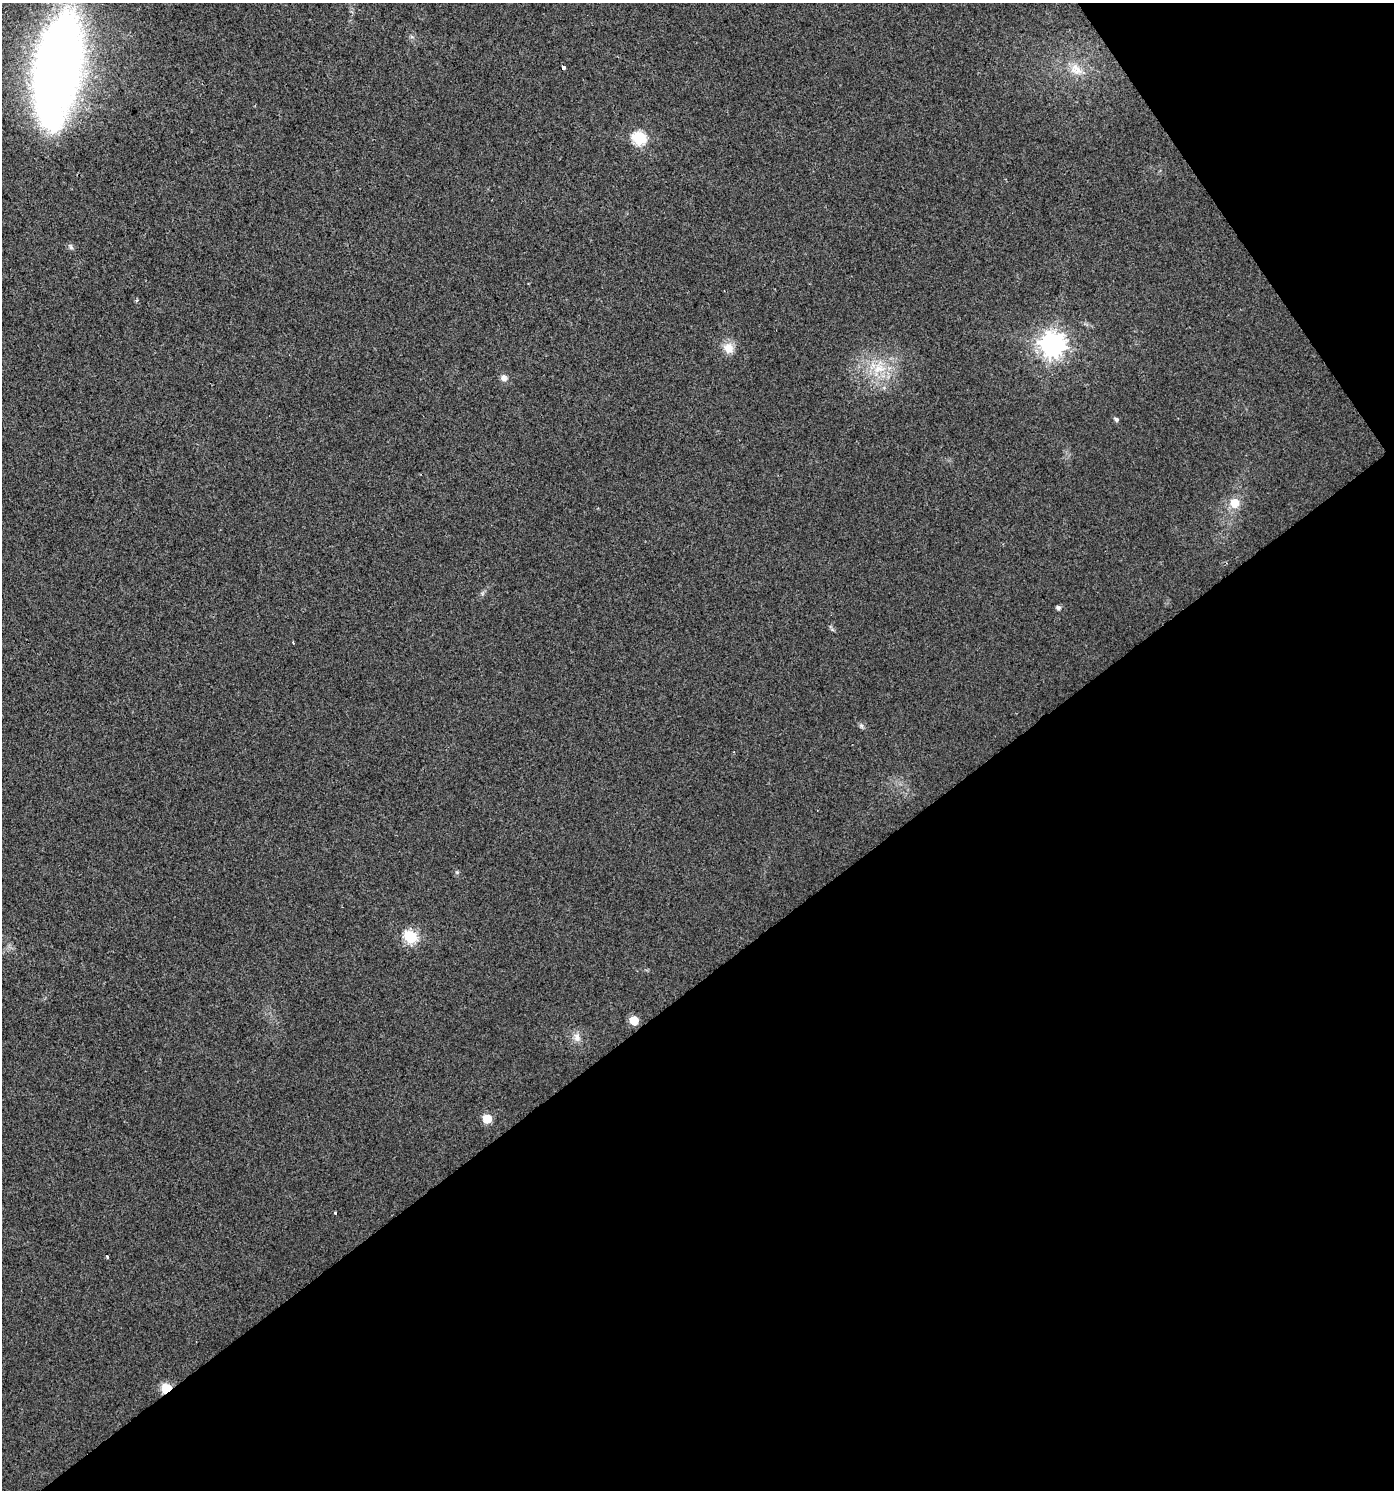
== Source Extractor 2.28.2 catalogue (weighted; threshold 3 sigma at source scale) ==
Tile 12 of 4 x 4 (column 4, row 3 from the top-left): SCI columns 4368-5759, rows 1489-2976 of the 5888 x 5956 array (HDU 1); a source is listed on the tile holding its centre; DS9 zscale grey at full resolution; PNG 1396 x 1492 px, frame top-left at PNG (2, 3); no overlay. Shown black and unused: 38% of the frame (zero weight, under 2 of 3 exposures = <1% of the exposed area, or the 3 px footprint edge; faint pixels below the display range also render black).
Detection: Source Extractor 2.28.2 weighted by HDU 2 'WHT'; one run over the whole footprint, this tile lists its part. Background 0.0154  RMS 0.0057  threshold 0.0256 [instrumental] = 3 sigma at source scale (4.5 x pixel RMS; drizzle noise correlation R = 1.50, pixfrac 1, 0.0396/0.0396 arcsec/px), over >= 5 px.
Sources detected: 23; all 23 listed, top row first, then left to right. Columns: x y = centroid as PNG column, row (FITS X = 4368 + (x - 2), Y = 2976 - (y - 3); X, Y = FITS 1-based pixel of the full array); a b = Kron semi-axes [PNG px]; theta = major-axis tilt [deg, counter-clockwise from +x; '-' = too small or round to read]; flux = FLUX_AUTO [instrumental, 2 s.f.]
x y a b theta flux
564 67 4 3 - 5.1
57 69 110 42 80 490
1076 69 20 15 -44 9.9
639 138 7 6 - 71
71 247 8 5 -59 1.3
137 300 4 3 - 0.99
1052 345 9 9 - 540
728 348 14 13 - 6.6
879 368 21 18 41 18
504 378 8 8 - 2.6
1116 419 5 5 - 1.5
1235 503 8 8 - 10
1058 608 5 5 - 1.7
293 642 3 2 - 0.96
861 726 8 6 -69 1.2
457 872 6 4 45 0.76
411 937 6 6 - 70
634 1020 6 5 - 17
577 1037 13 9 -85 4
487 1119 6 5 - 19
335 1213 3 3 - 3.3
107 1257 4 3 - 1.5
167 1389 6 5 - 38
Overlapping masked pixels (flux is a lower limit): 1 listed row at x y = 167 1389